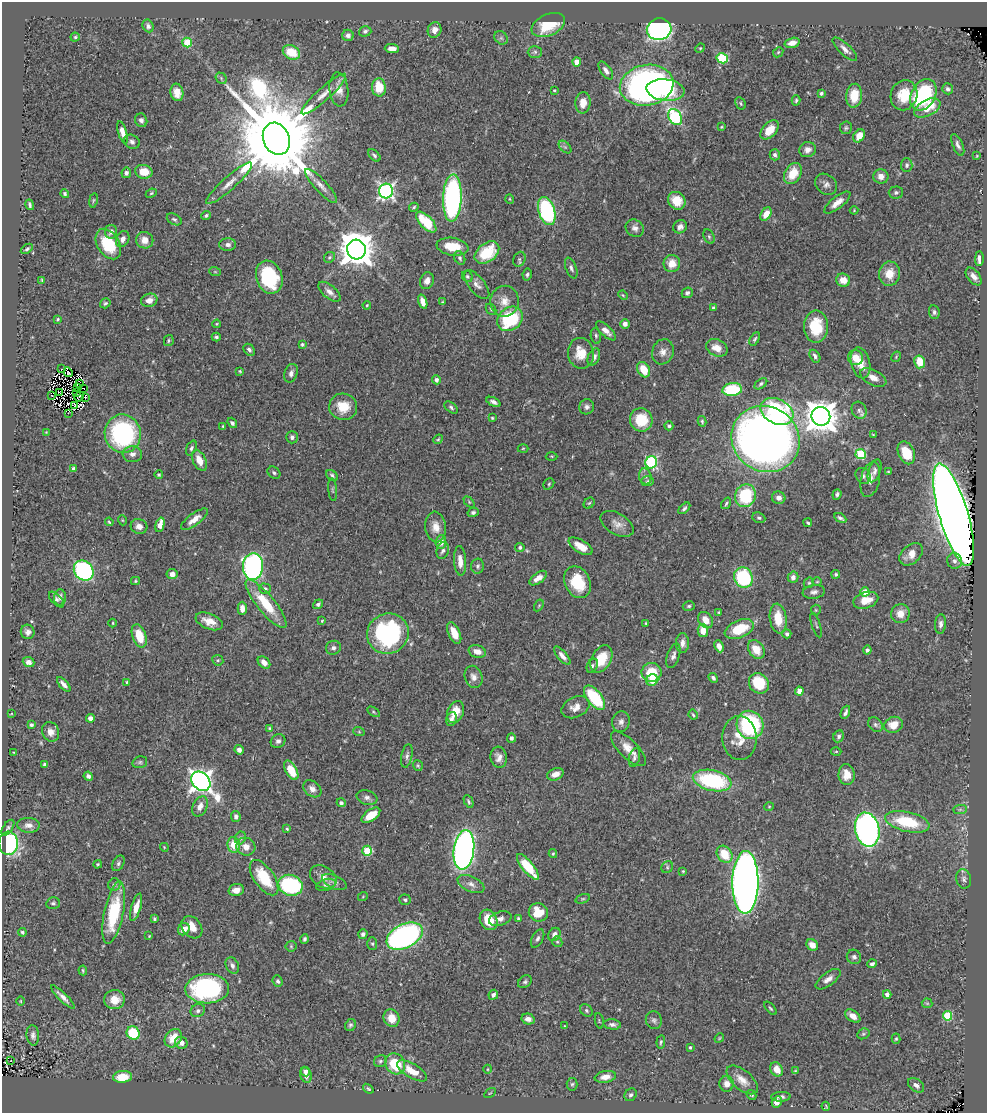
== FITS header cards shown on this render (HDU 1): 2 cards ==
NAXIS1  =                  985
NAXIS2  =                 1111

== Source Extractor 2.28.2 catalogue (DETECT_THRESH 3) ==
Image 985 x 1111 px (HDU 1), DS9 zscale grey, 1 PNG px = 1 image px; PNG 989 x 1115 px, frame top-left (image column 1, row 1111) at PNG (2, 2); each listed source drawn as its Kron ellipse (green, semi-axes under 4 px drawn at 4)
Background 0.572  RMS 0.021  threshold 0.0635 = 3 sigma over >= 5 px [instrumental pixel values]
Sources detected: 442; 3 with non-positive FLUX_AUTO (blend fragments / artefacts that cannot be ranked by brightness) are neither listed nor drawn; the other 439 listed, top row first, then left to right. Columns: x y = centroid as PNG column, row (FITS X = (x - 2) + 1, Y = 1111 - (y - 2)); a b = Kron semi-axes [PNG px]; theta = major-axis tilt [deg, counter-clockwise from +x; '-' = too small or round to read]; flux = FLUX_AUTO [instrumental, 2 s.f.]
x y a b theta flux
548 25 18 10 24 49
148 26 6 5 - 4.4
659 29 12 11 - 520
434 30 8 6 69 8.5
365 31 6 5 - 3.4
348 35 5 5 - 4.8
75 37 4 4 - 2
501 38 7 6 - 3.4
187 42 5 4 - 42
792 43 8 5 14 10
392 48 7 4 -3 9.1
700 48 5 4 - 1.5
845 49 16 5 -43 7.9
291 52 9 6 -25 37
535 52 7 6 - 3.2
778 52 5 4 - 2
722 58 6 5 - 72
577 62 4 4 - 17
606 70 10 5 -55 6
221 78 6 5 - 2.3
647 85 27 20 10 660
379 87 9 7 -85 34
339 89 17 9 -84 15
948 89 5 5 - 3.6
554 90 3 2 - 1.5
665 90 19 10 -6 59
177 92 9 6 -80 14
821 93 4 3 - 3.2
324 94 29 6 42 15
904 95 15 13 71 35
923 95 17 12 61 160
854 96 12 8 85 31
796 100 5 4 - 2.2
583 103 10 7 85 14
741 103 6 4 -59 2.2
927 108 14 8 27 31
675 117 9 6 -57 180
141 120 7 6 - 4.6
721 127 4 4 - 1.5
846 128 6 6 - 2.6
770 130 11 7 47 26
123 132 11 4 -73 12
859 136 7 5 56 18
276 139 16 13 -66 30000
132 142 8 6 -32 5.2
958 145 11 5 -66 5.1
565 147 8 4 -44 2.9
807 150 8 7 - 8
374 155 7 4 -46 3.2
775 155 5 5 - 3.4
977 156 4 2 - 1.1
907 165 7 6 - 4
144 172 9 7 -12 25
126 173 5 5 - 4.3
793 174 11 8 60 27
881 176 7 7 - 9.7
229 183 30 6 42 17
826 184 12 9 -40 7
321 186 22 6 -47 10
386 191 7 7 - 380
896 192 7 6 - 3.3
65 193 4 4 - 2.8
151 193 6 4 24 2
452 198 23 9 88 360
510 199 5 3 - 1.2
93 200 7 3 81 1.8
677 201 9 8 - 26
837 203 16 6 38 12
30 205 5 3 - 2.5
414 207 5 4 - 1.9
854 210 4 4 - 1.3
547 211 14 8 -73 180
766 214 7 5 59 16
206 215 5 4 - 2.6
174 219 8 5 -29 3.3
426 222 13 6 -46 52
680 227 7 6 - 6.6
635 228 10 8 -38 6.8
111 232 7 6 - 7
709 237 7 5 -64 2.6
123 239 8 6 65 6.9
145 240 8 8 - 14
108 244 16 11 -59 59
228 245 8 6 0 5.9
452 247 16 9 -8 30
27 249 7 3 33 2.3
356 250 10 9 - 3200
487 253 14 9 38 53
329 257 6 5 - 2.4
460 258 7 5 -63 3.2
979 258 7 3 90 8.7
519 259 8 6 66 3.3
672 263 8 8 - 17
571 268 11 5 -69 4.5
215 272 6 3 -19 1.4
889 274 12 10 83 23
527 275 6 4 80 2.9
467 276 6 5 - 2.3
974 276 10 6 -51 8.3
269 277 17 13 -71 110
42 280 4 3 - 1.4
843 280 7 6 - 16
427 281 8 7 - 8.6
477 285 17 8 -51 9.3
329 292 13 6 -39 8.7
687 293 5 5 - 3.6
623 295 5 4 - 1.4
149 300 8 6 18 9.5
505 301 15 14 - 18
423 302 7 4 -71 10
442 302 4 3 - 1.3
105 303 6 4 35 2.8
367 305 4 4 - 1.7
713 308 4 4 - 2.9
491 309 6 4 -46 2.3
934 312 7 5 -83 3.9
58 319 3 3 - 1.7
510 319 14 11 38 96
217 324 4 3 - 1.6
625 324 4 4 - 6.4
816 326 16 12 90 45
606 331 13 5 -43 8.9
596 336 8 5 -79 3.1
216 337 4 4 - 2.8
755 339 7 4 60 2.7
169 341 5 5 - 2.1
302 344 3 3 - 2.6
717 348 11 8 -25 15
249 350 6 5 - 4
663 352 13 10 70 10
581 353 15 13 -80 26
815 356 7 4 -59 3.9
594 357 9 5 66 7
896 357 6 3 59 1.4
856 358 8 7 - 22
920 362 6 5 - 28
861 363 16 9 -76 20
62 368 3 2 - 0.86
644 370 8 6 -61 32
240 371 4 3 - 1.7
68 372 5 2 - 1.9
291 373 9 6 73 5.4
873 377 14 7 -27 12
436 380 4 4 - 5.5
80 384 3 2 - 0.7
761 384 7 4 39 3
77 387 3 2 - 1.3
83 388 3 2 - 1.3
732 390 10 6 9 78
59 393 4 2 - 1.1
76 393 3 2 - 1.5
52 396 3 2 - 2.4
79 397 5 2 - 1.1
85 398 4 2 - 1.4
493 402 7 4 -26 4.9
74 406 3 2 - 1.9
343 407 14 13 - 30
451 407 7 4 -40 3.1
587 407 8 7 - 5.2
859 410 9 7 -62 5.6
777 411 17 12 -28 160
68 413 3 2 - 4.8
821 416 9 9 - 2300
492 418 3 3 - 1.7
641 420 12 11 - 49
702 421 5 4 - 2
232 423 5 4 - 3.7
223 426 3 3 - 1.5
669 426 4 4 - 2.9
46 432 3 3 - 0.82
123 434 19 18 - 200
873 435 4 4 - 1.3
292 437 6 6 - 4.9
438 439 5 4 - 1.9
766 439 35 32 -34 1300
191 448 8 5 64 3
523 448 5 3 - 1.4
906 453 12 8 -66 34
132 454 10 8 2 7.4
861 454 5 5 - 98
552 456 6 3 -1 1.3
199 460 11 6 -64 17
651 462 6 6 - 180
74 469 4 3 - 4.8
875 471 12 6 69 5.7
888 472 4 3 - 1.4
274 473 7 5 -41 3.1
159 475 4 3 - 1.9
332 475 6 4 -42 3.2
645 476 8 6 -74 4.6
863 476 8 7 - 4.5
870 479 18 9 78 11
648 481 6 5 - 2.6
549 484 6 5 - 2.1
333 490 11 4 -85 2.8
837 494 5 4 - 3.4
745 496 11 10 - 77
779 498 7 6 - 7.2
469 502 6 4 -46 1.8
589 503 6 5 - 2.3
726 503 6 3 55 2
684 508 7 4 43 2.8
473 512 5 4 - 3.6
954 515 53 14 -73 3500
759 518 6 5 - 3
840 518 6 3 -31 3.5
194 519 16 6 36 13
122 520 5 3 - 1.3
109 522 4 3 - 1.5
808 523 4 3 - 2.3
617 524 18 10 -31 12
160 525 7 4 75 17
139 526 8 7 - 8.1
436 527 15 10 -84 16
441 542 7 5 83 15
581 546 13 6 -30 17
520 547 4 4 - 2.7
443 550 8 6 73 4.9
911 554 13 9 42 14
460 561 15 6 -87 13
954 561 8 7 - 5.1
253 566 13 10 85 410
478 566 7 6 - 3.5
84 571 11 9 -49 240
172 574 5 5 - 7
836 574 4 4 - 2.1
793 577 6 5 - 6
538 578 10 5 36 10
743 578 10 9 - 110
135 581 4 4 - 1.8
578 582 16 12 -65 47
817 582 5 3 - 1.2
809 583 6 4 42 2.1
265 589 6 5 - 3.3
814 592 11 7 7 5.5
865 592 4 4 - 24
60 597 8 6 85 5.1
56 599 9 5 -46 3.7
866 600 13 8 17 21
266 604 30 9 -51 50
318 604 5 4 - 3.2
539 605 6 4 58 1.8
689 606 6 4 15 2.3
242 608 6 4 89 10
816 610 5 5 - 1.7
719 612 3 2 - 1.4
900 614 9 9 - 15
778 618 15 8 -82 32
706 620 9 6 -55 14
209 621 14 7 -22 16
322 621 4 3 - 1.4
113 623 4 3 - 1.3
646 623 3 3 - 1.4
940 624 10 5 86 5.7
816 625 13 3 -73 2.3
739 629 15 8 22 44
703 631 6 5 - 17
28 632 7 7 - 6.3
454 633 11 6 -66 22
388 634 21 20 - 210
787 634 4 4 - 4.2
139 636 12 7 -70 33
682 643 10 6 90 8.5
719 646 6 4 -65 9
333 648 7 7 - 4.8
756 649 10 7 -57 21
867 650 4 4 - 3.7
477 651 9 6 -16 12
562 656 11 4 -50 7.1
673 656 13 6 71 5.9
601 659 15 9 61 33
218 660 6 5 - 2.1
29 662 6 5 - 7.1
264 662 7 5 -43 9.3
592 666 7 5 63 3.4
652 672 10 9 - 40
474 677 11 8 -70 8.6
713 678 5 4 - 4.3
652 680 6 5 - 22
126 682 3 2 - 1.3
759 683 11 9 -49 53
64 684 9 4 -48 5.9
799 691 4 4 - 12
595 698 14 7 -51 78
576 707 15 10 26 13
373 712 7 4 -34 1.8
455 712 11 8 66 23
845 712 7 3 68 3.8
11 714 4 2 - 1
693 715 5 3 - 1.8
90 718 4 4 - 7
452 719 7 5 77 5
621 722 10 9 - 7.1
31 725 4 3 - 2.6
750 725 14 13 - 160
875 725 8 6 -45 4
893 725 9 8 - 20
269 728 4 3 - 1.4
51 732 10 8 -66 9
359 732 6 3 -19 1.5
839 736 6 5 - 3.7
511 738 5 4 - 5.7
739 738 22 17 -88 29
278 741 7 6 - 4.7
628 749 23 9 -44 19
239 750 5 4 - 5.4
836 751 5 3 - 1.7
14 752 3 2 - 1
407 756 12 5 78 5.2
499 757 10 8 -83 9.1
634 758 10 5 76 4.4
140 762 7 5 15 3.4
45 765 4 4 - 5.5
418 766 5 4 - 1.8
291 770 11 5 -60 33
555 774 8 6 22 11
847 775 10 8 -89 17
88 776 5 4 - 4.1
201 781 11 8 -47 1100
712 781 19 10 -12 150
312 789 10 7 -40 8.2
367 798 10 7 -18 5.9
469 801 7 3 -64 2.5
341 803 4 4 - 4
200 806 10 7 65 11
769 807 4 4 - 1.5
960 809 7 4 1 2.9
371 815 11 5 35 28
236 817 5 4 - 4.4
907 822 23 9 -13 70
28 825 11 7 -3 8.4
8 828 9 4 55 3.2
287 829 3 3 - 2.1
867 830 17 12 -78 660
240 838 6 5 - 3.2
8 843 11 9 88 260
234 845 8 6 -80 30
164 847 4 3 - 1.1
246 847 9 8 - 13
464 850 20 10 82 660
367 851 5 5 - 65
553 854 4 4 - 1.6
725 854 9 7 -54 36
118 863 8 5 61 3.4
98 864 4 4 - 1.9
528 867 16 5 -51 53
667 867 6 5 - 2.4
683 871 3 3 - 1.4
323 877 14 10 -34 12
264 878 20 10 -55 55
964 879 10 7 -78 5
334 882 13 6 -24 6.1
745 882 31 13 89 1400
471 884 14 7 -24 8.1
114 885 6 6 - 3.1
290 885 12 10 -20 140
326 885 10 5 16 4.1
236 890 8 6 14 12
363 896 5 3 - 1.2
583 899 7 4 18 2.5
405 900 6 5 - 2.6
53 903 7 6 - 3
136 907 14 5 73 15
538 912 10 9 - 33
114 913 31 9 78 85
518 918 4 4 - 2.4
154 919 4 3 - 2.1
500 919 11 7 18 7.1
489 920 11 8 -62 31
192 927 12 9 -51 19
184 929 6 5 - 12
22 932 4 4 - 2.7
363 934 5 4 - 4.7
554 934 7 5 56 7.8
149 936 3 2 - 1.1
405 936 19 12 26 390
538 938 10 5 62 4.5
304 939 5 4 - 2.7
557 942 5 5 - 2
372 944 6 5 - 2.5
812 945 6 5 - 13
291 946 5 5 - 2
854 957 7 7 - 5
872 964 5 3 - 3.6
232 966 8 6 -62 5.6
83 970 5 3 - 1.8
828 979 15 6 37 9.9
278 981 6 5 - 3.3
525 982 7 5 36 2.9
207 989 22 14 2 240
887 994 4 4 - 6.2
493 995 5 4 - 4.6
63 997 16 4 -45 7.4
115 1000 10 9 - 19
21 1001 5 3 - 1.3
927 1003 5 5 - 1.8
770 1008 8 3 -49 2.2
586 1010 7 5 -47 3
198 1011 7 6 - 4.3
853 1016 8 5 -37 11
948 1016 5 5 - 68
392 1018 9 7 -65 20
528 1019 7 5 -15 7.6
654 1020 9 8 - 4.9
599 1021 8 2 -80 1.2
612 1024 9 5 -5 4.6
350 1025 6 5 - 3
564 1026 4 3 - 1.3
133 1033 7 6 - 63
863 1034 6 5 - 2.3
33 1035 10 6 -83 5.6
173 1038 10 7 52 25
719 1038 5 4 - 1.5
896 1039 5 4 - 1.7
661 1042 7 4 83 2.5
181 1043 6 6 - 8.6
690 1047 3 3 - 2.1
11 1061 2 2 - 1.5
380 1061 7 5 34 2.8
395 1064 11 9 -53 49
488 1069 4 3 - 1.1
777 1069 7 6 - 14
305 1071 5 4 - 5.2
412 1071 17 7 -31 22
795 1071 4 3 - 1.3
306 1075 8 5 -71 8.8
122 1077 9 6 6 30
605 1077 11 5 11 11
742 1080 19 9 -41 14
572 1084 6 5 - 2.2
727 1084 8 7 - 9.3
916 1085 9 6 -38 6.2
368 1089 6 3 -37 2.3
490 1093 6 2 31 1.2
631 1095 7 5 54 3.6
751 1095 5 3 - 2
781 1097 9 5 2 3.9
777 1102 6 4 60 11
826 1106 4 3 - 1.3
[3 non-positive-flux detections neither listed nor drawn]